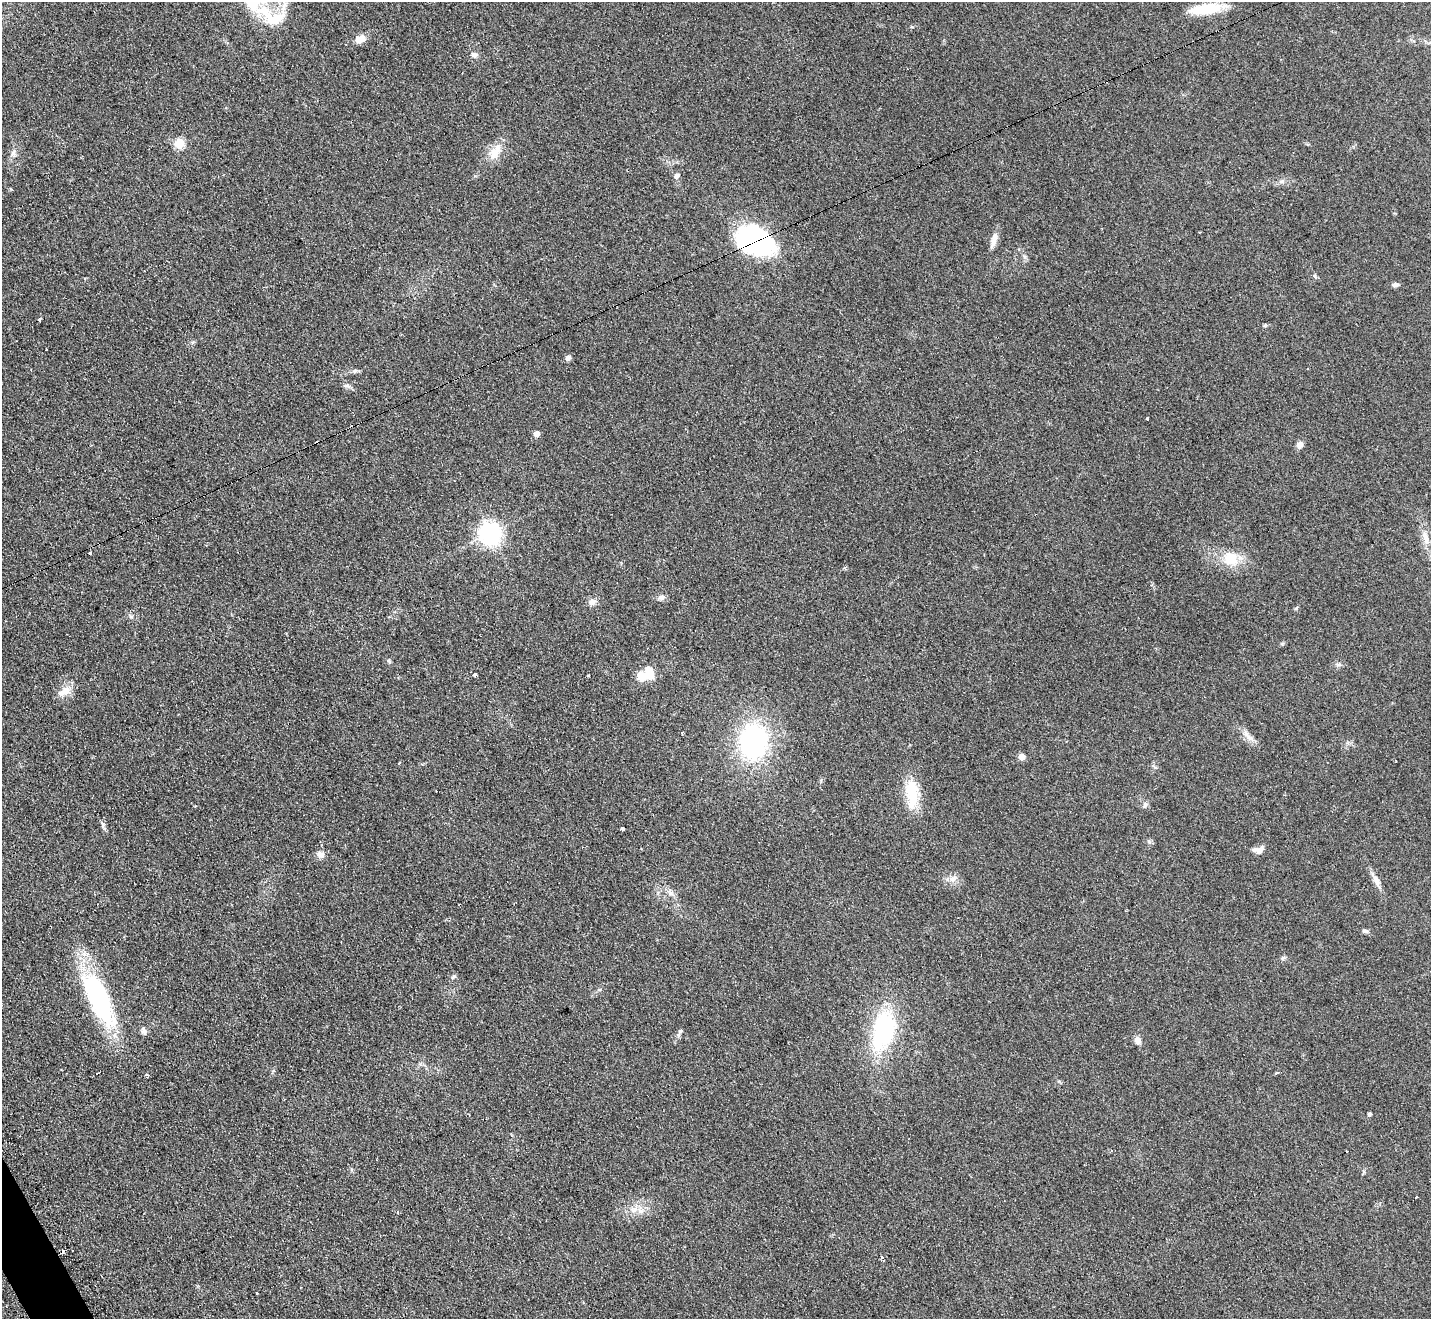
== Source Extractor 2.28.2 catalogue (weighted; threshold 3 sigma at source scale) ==
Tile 7 of 4 x 4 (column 3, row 2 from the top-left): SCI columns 2866-4294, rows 2788-4104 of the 5742 x 5716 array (HDU 1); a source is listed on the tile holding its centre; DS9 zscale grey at full resolution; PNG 1433 x 1321 px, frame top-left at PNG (2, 2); no overlay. Shown black and unused: <1% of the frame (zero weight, under 2 of 3 exposures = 2% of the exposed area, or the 3 px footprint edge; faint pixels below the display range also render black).
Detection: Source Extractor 2.28.2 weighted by HDU 2 'WHT'; one run over the whole footprint, this tile lists its part. Background 0.104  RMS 0.011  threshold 0.051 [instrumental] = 3 sigma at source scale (4.5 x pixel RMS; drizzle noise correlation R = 1.50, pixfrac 1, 0.05/0.05 arcsec/px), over >= 5 px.
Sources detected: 74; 2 inside a brighter object's white glare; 5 cosmic-ray / hot-pixel residue — not listed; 1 inside a brighter listed object's ellipse — not listed separately; the other 66 listed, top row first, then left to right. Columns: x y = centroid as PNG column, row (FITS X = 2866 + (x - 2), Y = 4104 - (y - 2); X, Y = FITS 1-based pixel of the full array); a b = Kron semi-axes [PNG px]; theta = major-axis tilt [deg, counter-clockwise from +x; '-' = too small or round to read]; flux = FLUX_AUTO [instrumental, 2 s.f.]
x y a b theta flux
1207 9 41 11 8 36
273 17 103 53 -35 100
361 39 12 8 26 9.9
474 55 8 7 - 3.7
179 143 10 10 - 15
495 152 25 11 61 17
13 153 10 6 80 4.3
676 176 6 5 - 3.9
1282 181 8 5 -7 2.9
753 239 45 24 -24 180
994 240 21 6 75 9.1
1315 276 7 4 -47 1.8
1395 284 8 6 1 3.3
39 319 3 3 - 4.3
1265 325 5 4 - 1.3
46 350 3 2 - 1.1
568 357 5 5 - 5.3
355 371 7 4 1 2.3
347 385 7 4 0 2.4
1147 418 3 3 - 1.7
536 434 5 4 - 10
1300 445 8 7 - 5.2
490 533 8 7 - 700
1426 538 21 8 -79 11
90 553 3 3 - 1.7
1231 559 20 19 - 27
661 597 8 7 - 4.6
592 602 10 8 38 5.4
131 617 6 4 -1 1.9
389 661 7 5 -67 1.9
1338 664 8 5 -19 2.6
650 673 17 11 -82 14
475 675 4 3 - 2.4
588 676 3 3 - 5.1
66 690 14 11 29 12
682 733 3 3 - 1
1247 735 22 5 -52 7.6
753 742 29 23 84 190
1022 757 5 5 - 13
399 763 3 2 - 1.1
912 793 38 16 -86 37
1145 804 9 6 49 3.2
103 825 9 4 -84 2.7
622 829 3 3 - 9.7
1259 850 13 8 8 7.3
320 855 11 9 -18 5.6
953 879 11 6 9 5.8
1376 880 15 7 -65 7.4
671 893 7 6 - 3.3
1365 931 8 5 -4 2.9
1283 958 7 5 44 2
453 977 7 4 45 1.9
99 998 63 21 -66 170
883 1030 42 22 76 130
144 1031 10 6 -70 4
680 1031 6 4 24 1.7
1138 1040 9 8 - 5.9
1277 1073 4 3 - 5.5
147 1075 4 2 - 2.3
1369 1114 4 3 - 2.8
1347 1152 3 3 - 4.8
1363 1172 6 4 71 1.5
634 1209 9 7 61 5.9
397 1212 3 3 - 1.5
882 1258 3 3 - 9.2
257 1293 3 2 - 1.7
Overlapping masked pixels (flux is a lower limit): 1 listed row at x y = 753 239
Isophote crosses this tile's border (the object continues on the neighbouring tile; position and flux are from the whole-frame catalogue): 1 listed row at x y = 273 17
Unlisted compact peaks at least as high as the median listed source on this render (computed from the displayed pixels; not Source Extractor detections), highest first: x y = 1296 608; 1282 644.